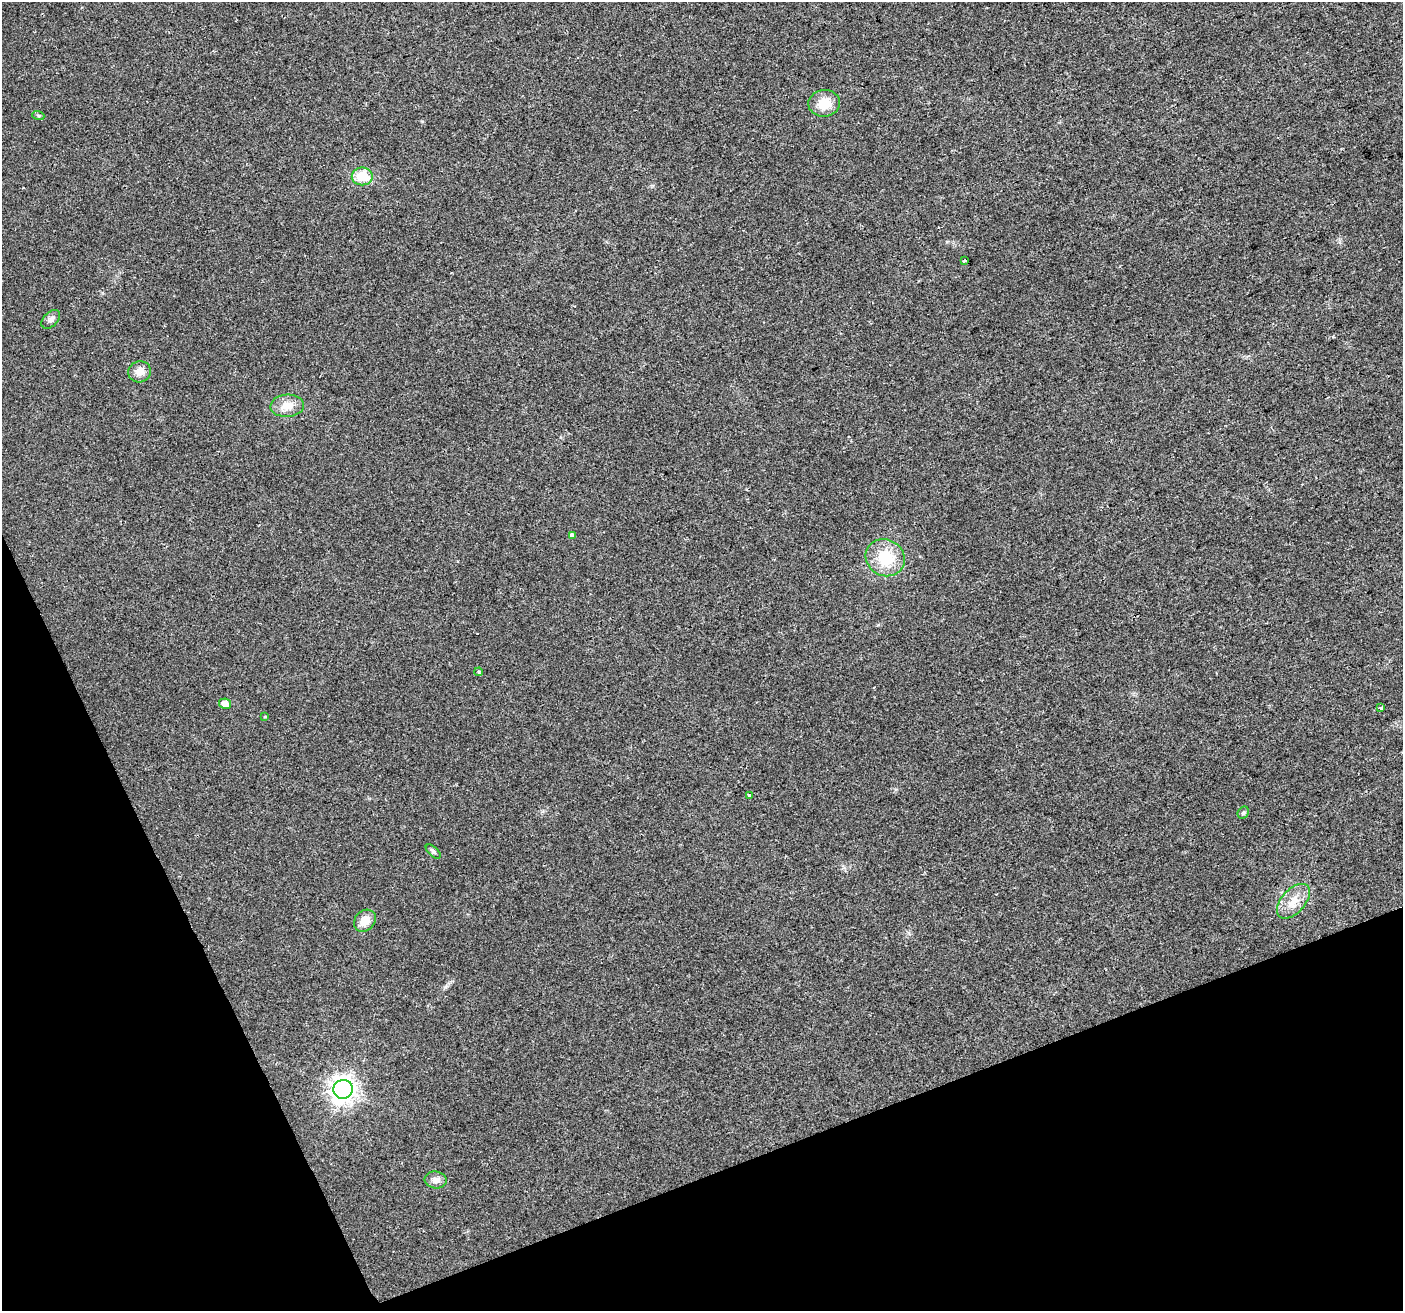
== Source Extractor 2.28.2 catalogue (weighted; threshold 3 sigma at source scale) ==
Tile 14 of 4 x 4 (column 2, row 4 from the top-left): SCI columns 1404-2804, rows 142-1450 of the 5607 x 5461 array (HDU 1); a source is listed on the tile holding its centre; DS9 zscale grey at full resolution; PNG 1405 x 1313 px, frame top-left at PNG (2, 2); each listed source drawn as its Kron ellipse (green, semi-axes under 4 px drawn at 4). Shown black and unused: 19% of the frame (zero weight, under 2 of 3 exposures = <1% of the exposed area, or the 3 px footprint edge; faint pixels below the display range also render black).
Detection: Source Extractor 2.28.2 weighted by HDU 2 'WHT'; one run over the whole footprint, this tile lists its part. Background 0.0293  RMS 0.0063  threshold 0.0285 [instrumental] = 3 sigma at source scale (4.5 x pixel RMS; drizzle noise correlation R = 1.50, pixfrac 1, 0.0396/0.0396 arcsec/px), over >= 5 px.
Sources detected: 21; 1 cosmic-ray / hot-pixel residue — neither listed nor drawn; the other 20 listed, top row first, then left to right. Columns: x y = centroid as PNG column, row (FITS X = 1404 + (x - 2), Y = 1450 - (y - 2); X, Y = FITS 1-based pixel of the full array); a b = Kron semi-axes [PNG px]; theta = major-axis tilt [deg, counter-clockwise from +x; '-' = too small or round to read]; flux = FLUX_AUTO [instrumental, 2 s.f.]
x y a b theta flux
824 103 16 13 7 11
38 115 6 4 -19 0.86
362 176 10 9 - 15
965 260 3 3 - 1.1
51 319 11 7 45 2.4
140 372 11 10 - 5.2
287 406 17 11 4 8.2
572 535 4 3 - 4.7
885 558 20 18 -28 22
479 672 4 3 - 0.92
225 704 6 5 - 4.7
1381 707 3 3 - 2.3
265 717 4 3 - 0.54
749 796 4 3 - 0.94
1243 813 6 5 - 1.3
433 852 9 5 -42 1.4
1293 901 21 12 48 9.2
365 921 12 9 44 7.3
343 1089 10 9 - 570
436 1180 11 8 -5 3.7
Unlisted compact peaks at least as high as the median listed source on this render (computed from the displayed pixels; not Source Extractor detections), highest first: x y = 445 987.